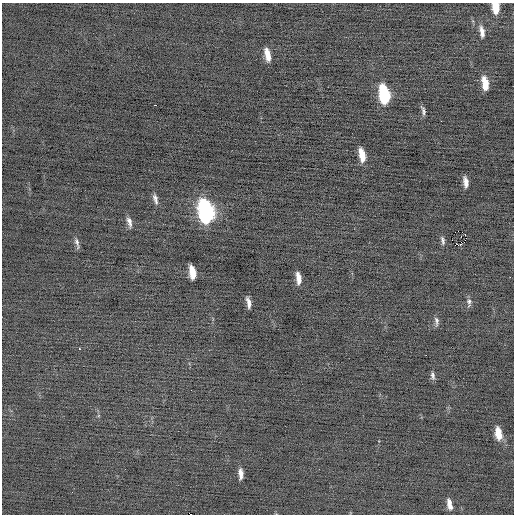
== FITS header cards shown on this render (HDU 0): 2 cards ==
NAXIS1  =                  512 / Axis length
NAXIS2  =                  512 / Axis length

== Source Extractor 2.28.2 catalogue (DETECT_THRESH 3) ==
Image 512 x 512 px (HDU 0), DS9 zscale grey, 1 PNG px = 1 image px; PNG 516 x 516 px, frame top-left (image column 1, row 512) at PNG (2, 3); no overlay
Background -0.0859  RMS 0.72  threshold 2.16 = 3 sigma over >= 5 px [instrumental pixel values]
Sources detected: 34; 1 with non-positive FLUX_AUTO (blend fragments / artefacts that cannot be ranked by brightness) is not listed; the other 33 listed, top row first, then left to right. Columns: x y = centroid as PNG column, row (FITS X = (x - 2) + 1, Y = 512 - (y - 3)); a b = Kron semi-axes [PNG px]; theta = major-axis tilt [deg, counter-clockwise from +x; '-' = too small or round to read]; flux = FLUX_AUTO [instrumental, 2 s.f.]
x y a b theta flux
496 7 10 6 -85 920
482 32 14 5 -82 290
267 54 12 5 -77 520
485 83 12 5 -81 760
384 94 14 7 -79 3800
155 105 3 2 - 320
423 110 10 4 -74 140
441 121 2 2 - 70
362 155 12 5 -78 730
466 182 10 4 -81 310
155 199 13 5 -75 210
206 211 16 8 -77 13000
129 222 13 5 -77 240
458 231 2 2 - 720
465 235 2 2 - 330
443 240 10 4 -79 140
452 240 3 2 - 77
465 240 2 2 - 12
77 243 13 4 -77 170
192 272 12 5 -80 740
510 277 2 2 - 340
298 278 12 5 -82 430
469 302 12 6 -88 160
248 303 10 4 -79 270
436 321 13 5 -85 160
79 349 3 2 - 420
426 355 2 2 - 180
433 376 10 5 -84 150
191 390 2 2 - 20
498 433 13 6 -79 730
241 474 11 5 -87 320
449 504 12 5 -77 330
190 514 3 2 - 1200
At the frame edge (FLAGS 8, measured only in part): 2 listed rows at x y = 496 7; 190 514
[1 non-positive-flux detection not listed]